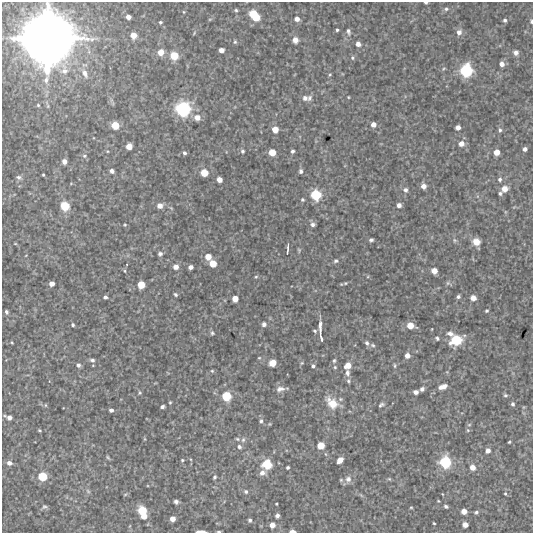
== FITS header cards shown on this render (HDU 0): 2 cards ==
NAXIS1  =                  531 /FITS: X Dimension
NAXIS2  =                  531 /FITS: Y Dimension

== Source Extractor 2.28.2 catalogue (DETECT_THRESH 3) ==
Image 531 x 531 px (HDU 0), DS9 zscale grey, 1 PNG px = 1 image px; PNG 535 x 535 px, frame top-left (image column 1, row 531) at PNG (2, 2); no overlay
Background 3610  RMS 190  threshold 580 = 3 sigma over >= 5 px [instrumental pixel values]
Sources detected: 186; all 186 listed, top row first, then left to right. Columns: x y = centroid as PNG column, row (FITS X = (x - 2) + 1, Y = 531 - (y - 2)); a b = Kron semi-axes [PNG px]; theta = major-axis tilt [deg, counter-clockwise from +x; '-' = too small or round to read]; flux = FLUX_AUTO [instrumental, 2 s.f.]
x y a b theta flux
426 3 4 3 - 2.2e+04
446 9 6 5 - 2.9e+04
236 10 4 4 - 1.8e+04
184 12 4 4 - 1.3e+04
254 15 11 6 -47 4.1e+05
128 17 5 4 - 6.4e+04
210 19 6 3 18 1.3e+04
297 19 5 4 - 7.2e+04
505 20 4 4 - 2.5e+04
531 21 5 3 - 2.2e+04
160 22 5 5 - 2.2e+04
337 30 3 3 - 1.8e+04
348 31 8 5 -76 3.4e+04
459 32 7 6 - 6.9e+04
194 33 6 3 55 1.3e+04
133 35 7 6 - 1.4e+05
48 38 38 38 - 1.1e+07
295 40 6 6 - 7.4e+04
235 42 5 4 - 1.9e+04
358 44 5 5 - 6.4e+04
221 50 5 4 - 7.5e+04
161 52 7 7 - 1.3e+05
516 53 6 5 - 4.8e+04
174 56 8 7 - 2.5e+05
352 58 5 5 - 2.1e+04
502 64 5 5 - 7.7e+04
64 70 19 10 -82 1.5e+05
466 70 11 10 - 6.0e+05
85 73 14 7 -63 9.5e+04
330 75 4 3 - 1.3e+04
46 80 9 5 71 4.4e+04
348 97 3 2 - 9.9e+03
305 98 7 6 - 5.7e+04
310 98 8 5 79 3.4e+04
38 105 3 3 - 1.3e+04
183 109 13 12 - 7.8e+05
197 117 7 6 - 9.9e+04
373 124 5 5 - 8.0e+04
115 125 7 6 - 2.1e+05
458 127 4 4 - 6.5e+04
275 129 6 6 - 1.3e+05
500 130 7 5 -90 2.8e+04
461 144 7 6 - 7.3e+04
129 146 5 5 - 1.1e+05
525 149 4 4 - 4.6e+04
107 151 4 3 - 1.2e+04
242 151 5 5 - 2.4e+04
292 151 4 4 - 2.9e+04
272 152 5 5 - 1.6e+05
497 152 5 5 - 1.2e+05
184 153 5 4 - 2.7e+04
84 156 7 5 0 2.8e+04
64 161 5 4 - 7.3e+04
112 171 4 4 - 4.5e+04
301 171 5 4 - 3.6e+04
204 173 6 6 - 1.9e+05
43 175 3 2 - 1.4e+04
19 177 8 6 -13 3.4e+04
219 179 5 4 - 8.9e+04
500 179 5 4 - 2.8e+04
423 186 5 5 - 7.9e+04
505 189 7 6 - 1.1e+05
405 190 6 6 - 4.1e+04
500 193 4 4 - 2.3e+04
316 195 9 8 - 3.8e+05
302 200 4 4 - 1.8e+04
399 205 4 4 - 5.4e+04
65 206 8 7 - 2.9e+05
160 206 6 5 - 8.3e+04
313 224 6 5 - 4.1e+04
125 225 5 3 - 1.3e+04
371 240 4 3 - 2.6e+04
476 242 7 7 - 1.3e+05
15 244 4 3 - 8.9e+03
288 247 10 2 86 3.2e+04
299 250 6 4 -75 1.5e+04
160 254 5 5 - 3.6e+04
208 257 6 6 - 1.2e+05
336 261 6 5 - 2.5e+04
213 264 6 5 - 1.7e+05
176 267 5 5 - 7.7e+04
190 267 4 4 - 4.9e+04
125 271 5 3 - 1.4e+04
434 271 5 5 - 1.1e+05
256 277 4 4 - 1.4e+04
345 283 6 5 - 1.6e+04
448 283 6 6 - 2.4e+04
52 284 5 4 - 7.9e+04
141 285 6 6 - 1.8e+05
175 295 4 3 - 2.1e+04
105 297 4 4 - 3.1e+04
458 297 4 4 - 3.0e+04
473 298 5 5 - 9.2e+04
235 299 5 5 - 1.1e+05
486 311 4 3 - 2.0e+04
6 312 4 3 - 2.2e+04
264 324 6 5 - 3.5e+04
73 325 4 3 - 2.0e+04
410 326 7 6 - 1.5e+05
320 327 14 3 89 8.3e+04
315 331 4 3 - 1.8e+04
212 333 6 5 - 2.2e+04
450 334 8 6 -4 5.1e+04
321 338 6 3 -71 2.9e+04
437 338 5 4 - 2.2e+04
456 340 11 9 21 4.3e+05
12 343 4 2 - 1.0e+04
367 343 7 5 -60 3.4e+04
373 345 6 4 -22 2.1e+04
407 355 5 5 - 7.6e+04
259 358 4 4 - 1.2e+04
92 360 7 5 -15 3.4e+04
334 361 6 4 74 2.0e+04
272 363 6 5 - 1.6e+05
302 363 4 4 - 1.4e+04
78 365 5 5 - 3.1e+04
313 366 4 4 - 2.7e+04
348 366 6 5 - 1.2e+05
395 366 7 3 -89 1.7e+04
335 367 5 4 - 1.7e+04
212 371 5 4 - 1.6e+04
347 373 8 5 90 5.1e+04
348 381 6 5 - 2.6e+04
443 387 8 4 19 1.0e+05
280 389 10 6 8 6.3e+04
422 389 4 4 - 3.2e+04
416 392 4 4 - 5.3e+04
140 393 6 4 -90 1.8e+04
505 395 6 4 -12 2.1e+04
226 396 8 8 - 3.0e+05
170 403 4 3 - 1.4e+04
332 403 15 10 -45 2.3e+05
513 404 5 4 - 2.8e+04
45 405 5 3 - 1.3e+04
381 405 6 3 33 2.7e+04
162 407 4 3 - 3.2e+04
111 410 4 4 - 4.1e+04
5 416 5 3 - 1.5e+04
9 417 7 5 -6 5.4e+04
261 421 6 5 - 2.7e+04
39 430 5 4 - 1.5e+04
468 430 5 5 - 1.7e+04
145 439 5 3 - 1.1e+04
237 439 6 4 -22 1.9e+04
243 440 7 5 74 3.3e+04
509 442 3 2 - 1.3e+04
321 445 6 6 - 1.8e+05
239 447 6 5 - 3.7e+04
488 451 5 5 - 6.0e+04
108 457 6 3 -56 1.7e+04
182 460 4 3 - 1.4e+04
340 460 6 4 47 1.1e+05
445 462 10 10 - 4.9e+05
9 463 6 5 - 6.3e+04
267 464 11 11 - 2.4e+05
288 467 3 3 - 2.3e+04
472 467 6 5 - 9.0e+04
262 473 8 7 - 6.8e+04
42 476 8 8 - 2.9e+05
214 477 4 4 - 2.6e+04
348 479 8 8 - 6.1e+04
389 479 6 4 -29 1.5e+04
341 480 5 5 - 1.7e+04
88 491 7 5 -45 2.6e+04
246 492 5 5 - 2.8e+04
442 494 3 2 - 8.7e+03
505 494 5 4 - 1.6e+04
176 502 4 4 - 4.0e+04
276 504 3 2 - 1.1e+04
446 506 4 3 - 2.3e+04
44 507 7 6 - 2.8e+04
411 507 4 3 - 1.1e+04
142 511 7 7 - 2.8e+05
464 511 5 4 - 9.9e+04
476 512 6 4 19 2.5e+04
144 516 5 5 - 1.1e+05
277 516 4 4 - 4.4e+04
172 519 5 4 - 8.8e+04
250 520 5 4 - 2.6e+04
434 523 3 2 - 1.3e+04
272 525 5 5 - 9.3e+04
465 525 5 4 - 8.1e+04
203 531 6 3 -8 4.1e+04
292 531 5 3 - 6.5e+04
198 532 4 3 - 2.6e+04
219 532 5 2 - 1.9e+04
At the frame edge (FLAGS 8, measured only in part): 7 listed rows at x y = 426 3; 531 21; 48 38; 203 531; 292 531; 198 532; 219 532